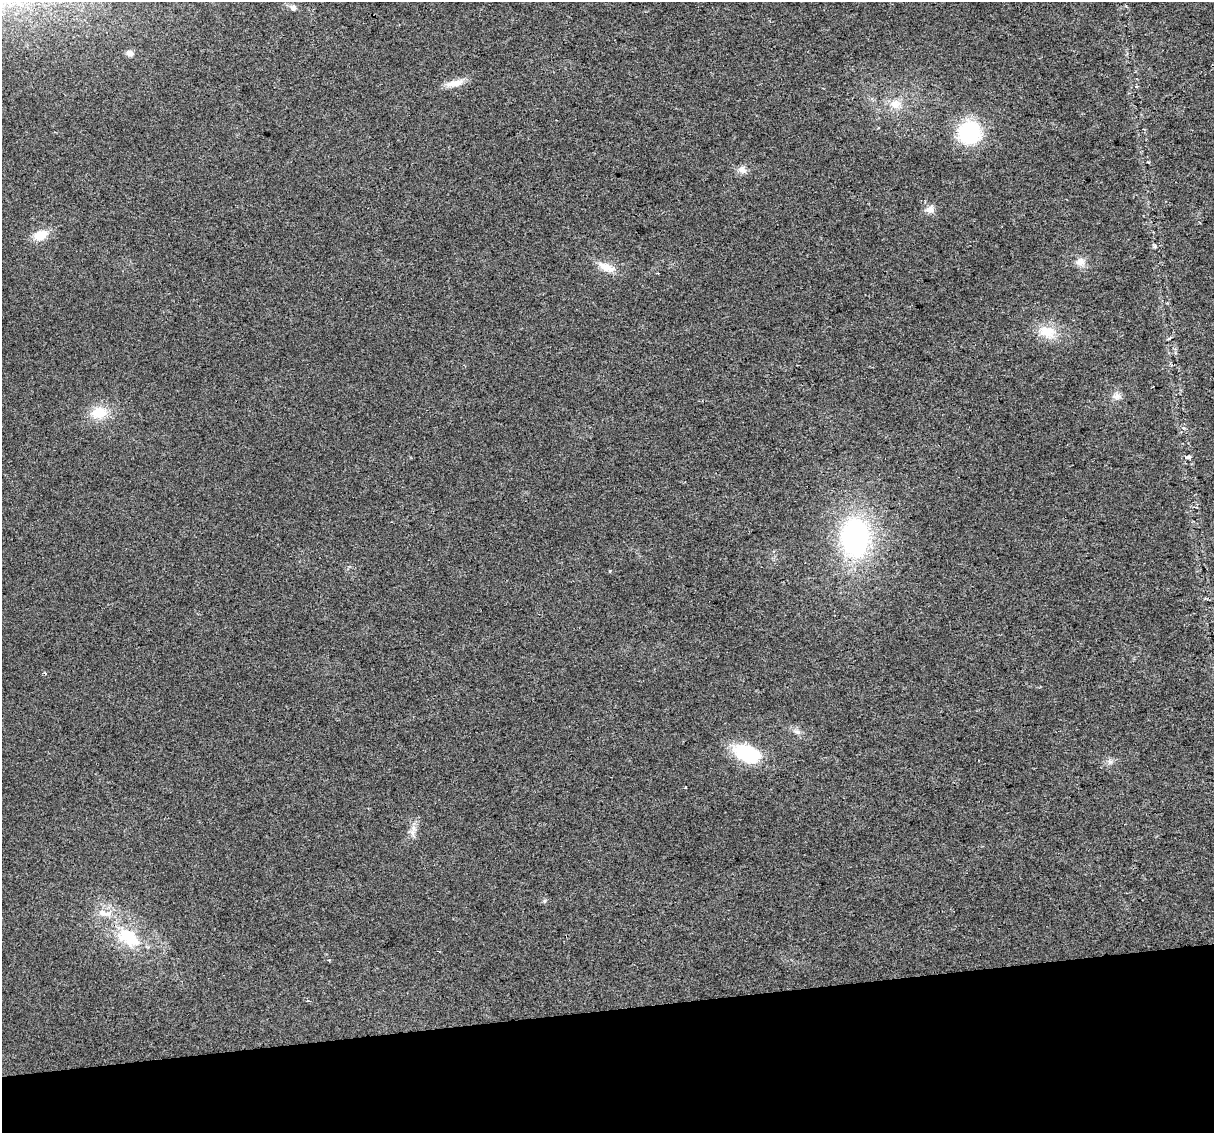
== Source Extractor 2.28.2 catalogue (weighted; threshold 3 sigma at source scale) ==
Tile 14 of 4 x 4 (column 2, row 4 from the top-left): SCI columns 1213-2424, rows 72-1202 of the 4848 x 4619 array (HDU 1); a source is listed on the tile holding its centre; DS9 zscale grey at full resolution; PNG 1216 x 1135 px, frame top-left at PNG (2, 2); no overlay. Shown black and unused: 11% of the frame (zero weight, under 2 of 3 exposures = <1% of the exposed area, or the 3 px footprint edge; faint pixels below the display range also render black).
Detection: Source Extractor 2.28.2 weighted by HDU 2 'WHT'; one run over the whole footprint, this tile lists its part. Background 0.0271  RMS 0.0062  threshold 0.0281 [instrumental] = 3 sigma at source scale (4.5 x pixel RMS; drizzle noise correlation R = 1.50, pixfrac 1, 0.0396/0.0396 arcsec/px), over >= 5 px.
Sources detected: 29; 1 inside a brighter object's white glare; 2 cosmic-ray / hot-pixel residue — not listed; the other 26 listed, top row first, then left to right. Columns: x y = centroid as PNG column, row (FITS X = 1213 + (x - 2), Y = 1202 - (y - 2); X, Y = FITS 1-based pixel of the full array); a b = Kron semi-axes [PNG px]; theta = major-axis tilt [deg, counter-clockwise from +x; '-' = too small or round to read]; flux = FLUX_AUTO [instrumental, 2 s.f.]
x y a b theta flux
293 8 8 7 - 2.2
130 53 8 7 - 2.9
454 83 24 8 12 6.9
895 104 15 11 1 6.9
969 132 18 18 - 55
742 170 11 10 - 3.5
930 209 10 9 - 3.7
40 235 18 11 23 9.8
1081 262 12 11 - 4.6
606 267 21 11 -28 7.7
1047 332 24 16 -19 13
1169 338 5 3 - 0.73
1117 396 11 8 -2 3.2
99 413 21 16 6 14
1183 428 5 4 - 1.1
1189 457 4 3 - 2.8
855 537 35 26 -89 120
609 571 4 3 - 0.58
797 732 11 5 -19 2.1
745 752 27 23 -28 28
1110 762 7 6 - 1.8
685 787 3 2 - 0.65
413 828 8 5 -89 2.3
104 913 22 8 -12 6.6
128 937 35 22 -30 30
329 960 3 3 - 0.7
Unlisted compact peaks at least as high as the median listed source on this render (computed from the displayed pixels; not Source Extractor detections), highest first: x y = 544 901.